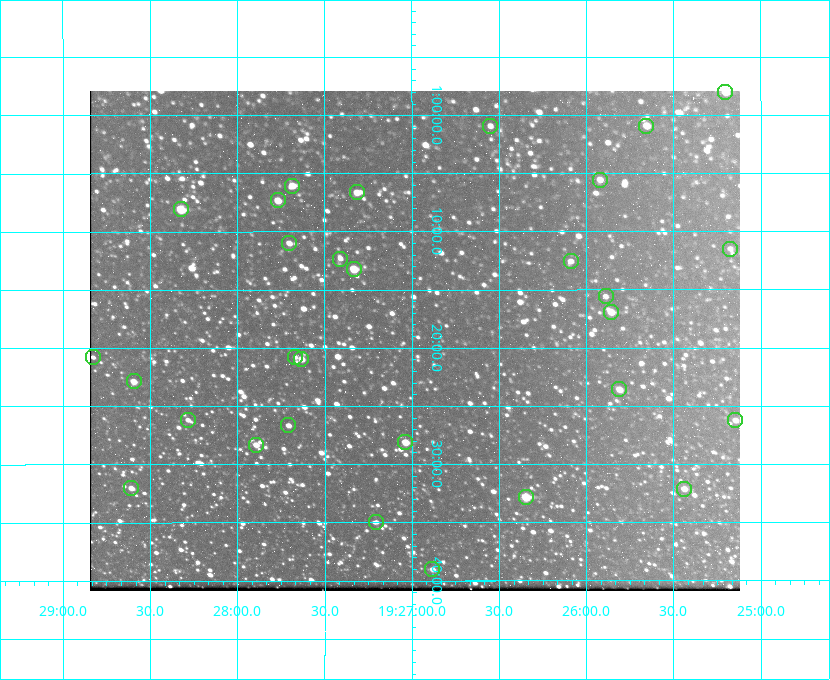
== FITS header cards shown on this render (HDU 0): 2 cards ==
NAXIS1  =                  650 / Width of table row in bytes
NAXIS2  =                  500 / Number of rows in table

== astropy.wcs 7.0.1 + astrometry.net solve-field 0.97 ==
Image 650 x 500 px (HDU 0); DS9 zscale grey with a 90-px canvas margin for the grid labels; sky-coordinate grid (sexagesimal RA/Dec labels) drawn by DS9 from the SOLVED WCS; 30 Tycho-2 reference stars matched to detected sources circled (green)
Header WCS: none
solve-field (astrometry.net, Tycho-2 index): SOLVED blind (the file carries no WCS)
Solved WCS: RA---TAN-SIP/DEC--TAN-SIP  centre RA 19:27:00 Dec +01:19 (291.75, +1.32 deg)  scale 5.16 arcsec/px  FOV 55.9' x 43.0'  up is -180 deg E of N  parity flipped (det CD > 0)
(file carries no celestial WCS; the grid is the blind solution)
Tycho-2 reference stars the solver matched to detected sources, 30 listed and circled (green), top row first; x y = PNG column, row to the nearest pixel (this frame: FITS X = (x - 90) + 1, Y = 500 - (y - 91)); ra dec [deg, ICRS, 3 dp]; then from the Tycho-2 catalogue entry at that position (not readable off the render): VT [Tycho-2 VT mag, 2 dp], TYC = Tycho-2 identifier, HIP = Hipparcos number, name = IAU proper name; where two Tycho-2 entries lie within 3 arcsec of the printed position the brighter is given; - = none
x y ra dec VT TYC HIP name
725 92 291.301 +0.967 10.82 465-938-1 - -
490 126 291.638 +1.015 11.72 465-554-1 - -
646 126 291.414 +1.016 11.47 465-1456-1 - -
600 180 291.480 +1.092 11.69 465-523-1 - -
292 186 291.921 +1.101 10.89 465-1942-1 - -
357 192 291.829 +1.111 10.78 465-2030-1 - -
278 200 291.942 +1.122 10.76 465-1161-1 - -
181 209 292.081 +1.135 10.24 465-979-1 - -
289 243 291.926 +1.184 11.49 465-1994-1 - -
730 249 291.294 +1.191 12.55 465-657-1 - -
340 259 291.853 +1.206 11.17 465-1444-1 - -
571 261 291.522 +1.209 11.81 465-867-1 - -
354 269 291.833 +1.221 9.77 465-1968-1 - -
606 296 291.472 +1.260 11.72 465-772-1 - -
611 312 291.465 +1.282 11.06 465-140-1 - -
93 357 292.207 +1.347 13.02 465-880-1 - -
295 357 291.918 +1.346 12.72 465-661-1 - -
301 359 291.908 +1.350 10.94 465-1840-1 - -
134 381 292.148 +1.381 10.77 465-611-1 - -
619 389 291.453 +1.393 11.17 465-261-1 - -
188 420 292.071 +1.436 12.12 465-1311-1 - -
735 420 291.287 +1.437 11.86 465-1616-1 - -
288 425 291.927 +1.444 11.17 465-873-1 - -
405 442 291.759 +1.468 10.00 465-530-1 - -
256 445 291.973 +1.472 10.69 465-577-1 - -
131 488 292.152 +1.534 10.91 465-857-1 - -
684 489 291.360 +1.535 11.71 465-397-1 - -
526 497 291.587 +1.547 9.51 465-596-1 - -
376 522 291.801 +1.583 12.28 465-1290-1 - -
432 569 291.720 +1.651 11.47 465-675-1 - -